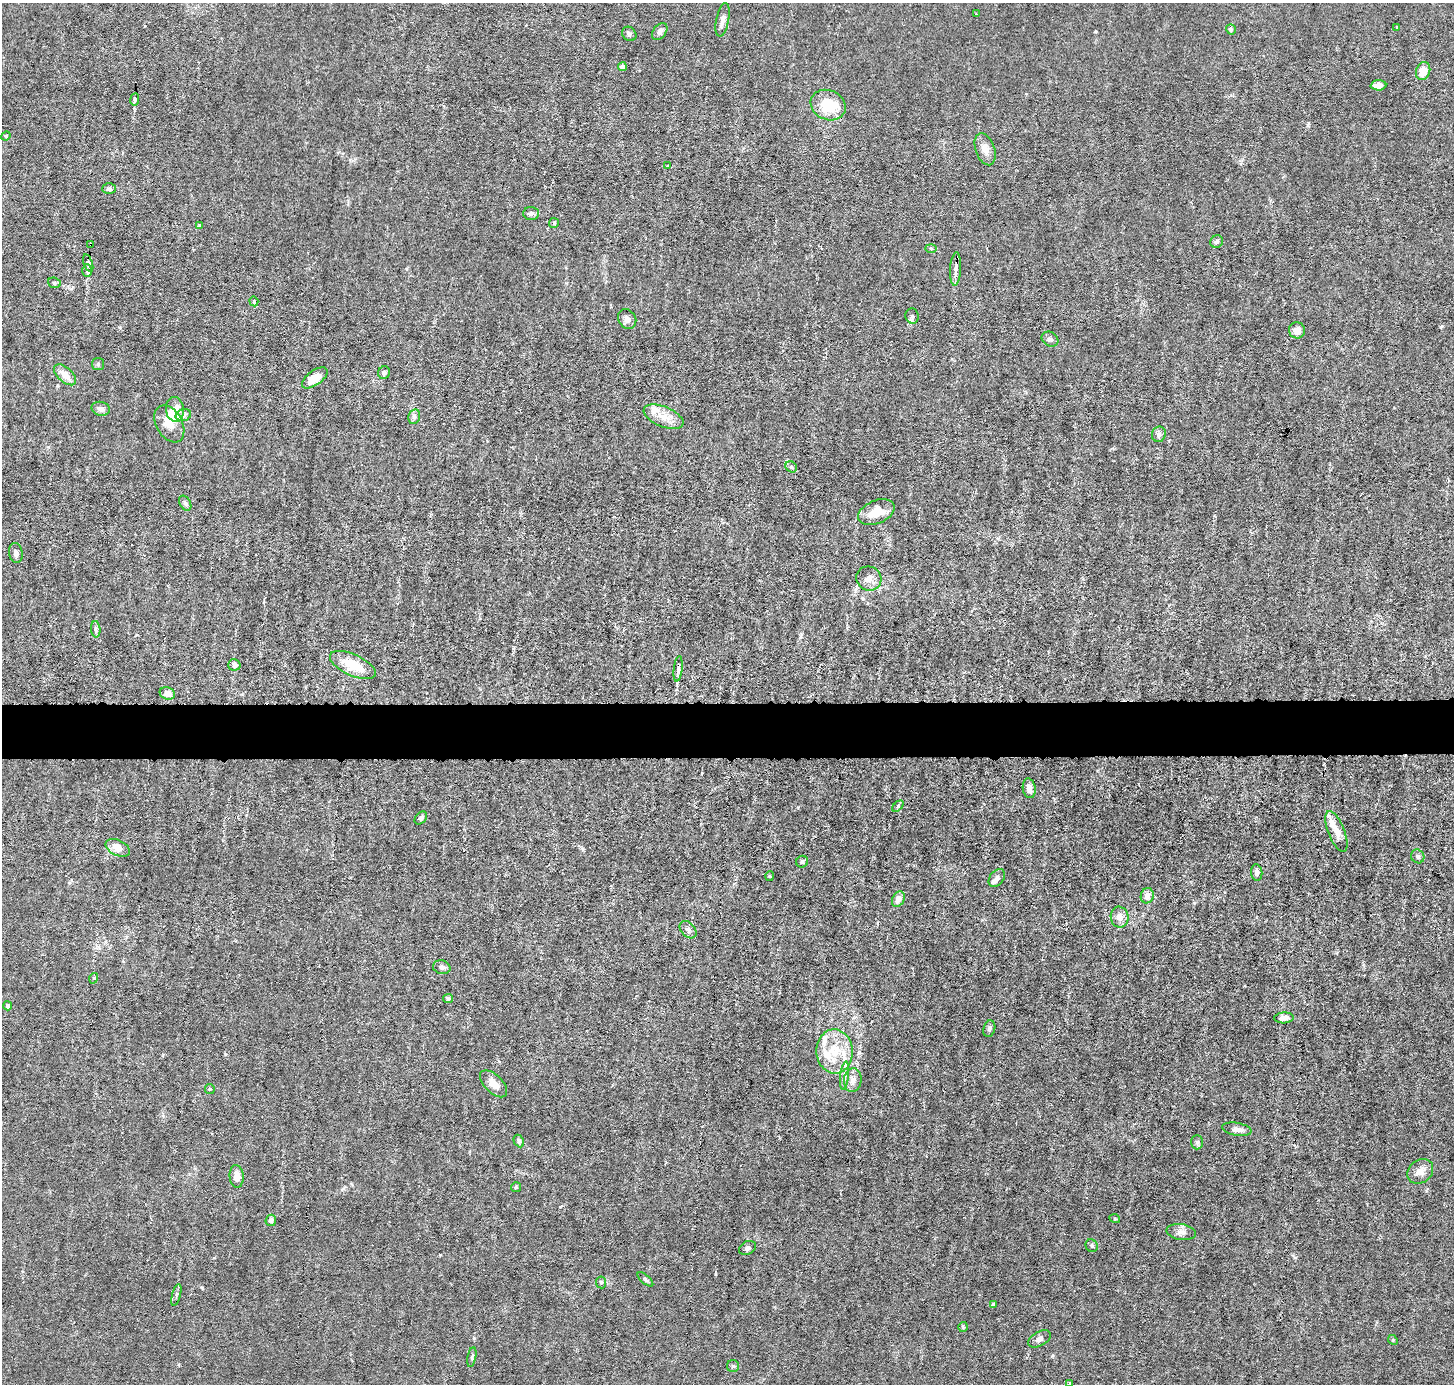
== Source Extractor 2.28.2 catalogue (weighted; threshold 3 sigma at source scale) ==
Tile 5 of 3 x 3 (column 2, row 2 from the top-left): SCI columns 1452-2903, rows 1520-2901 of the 4354 x 4384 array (HDU 1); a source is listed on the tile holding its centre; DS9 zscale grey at full resolution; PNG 1456 x 1386 px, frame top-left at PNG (2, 3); each listed source drawn as its Kron ellipse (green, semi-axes under 4 px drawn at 4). Shown black and unused: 4% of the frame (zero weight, under 3 of 6 exposures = <1% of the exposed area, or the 3 px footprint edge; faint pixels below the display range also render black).
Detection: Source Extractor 2.28.2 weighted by HDU 2 'WHT'; one run over the whole footprint, this tile lists its part. Background 0.0122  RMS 0.0027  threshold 0.0111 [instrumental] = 3 sigma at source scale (4.09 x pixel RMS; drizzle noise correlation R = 1.36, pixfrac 0.8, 0.05/0.05 arcsec/px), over >= 5 px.
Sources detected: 107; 1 inside a brighter object's white glare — neither listed nor drawn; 9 inside a brighter listed object's ellipse — not listed separately; the other 97 listed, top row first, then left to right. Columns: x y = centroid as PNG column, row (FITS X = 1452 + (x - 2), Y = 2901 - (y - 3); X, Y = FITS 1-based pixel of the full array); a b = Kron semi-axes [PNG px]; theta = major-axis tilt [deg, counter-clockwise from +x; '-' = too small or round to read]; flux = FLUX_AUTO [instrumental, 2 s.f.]
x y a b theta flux
976 14 2 2 - 0.22
723 20 17 6 78 1.7
1397 27 3 2 - 0.36
1231 29 5 4 - 0.52
660 32 9 6 52 1.1
629 34 8 6 -43 0.72
622 67 4 4 - 1.7
1423 71 9 7 69 3.5
1378 85 8 5 3 1.8
135 99 6 3 83 0.57
828 105 18 14 -24 10
6 136 5 4 - 0.27
985 149 17 9 -70 2.3
668 166 4 4 - 0.4
109 189 7 5 0 0.68
531 213 8 6 -3 0.74
554 223 5 5 - 0.33
200 226 4 3 - 0.42
1217 242 6 6 - 0.53
91 244 4 2 - 0.34
931 248 5 3 - 0.3
88 263 9 4 -71 0.75
956 269 16 5 87 1.4
87 271 6 5 - 0.48
54 283 6 5 - 0.47
254 301 5 4 - 0.38
912 316 7 6 - 0.72
627 319 10 8 -57 1.2
1297 330 8 8 - 2
1050 339 9 7 -32 0.81
98 364 6 6 - 0.44
384 373 6 6 - 0.71
65 375 13 7 -42 2.6
315 378 15 7 36 4
101 409 9 7 -14 1.2
175 409 12 9 -83 3.2
183 415 8 5 16 0.77
414 417 7 5 76 0.73
664 417 21 10 -23 3.5
169 424 20 13 -61 3.4
1159 434 8 7 - 0.75
791 467 6 5 - 0.52
185 503 8 5 -60 0.64
876 512 19 11 23 5.2
16 553 10 6 -82 0.99
869 578 13 12 - 2.6
96 629 8 4 -86 0.55
234 665 6 5 - 1.1
353 665 25 10 -24 6.4
678 669 13 4 84 1.2
167 693 8 6 -21 2
1029 788 10 6 -82 1.4
898 806 7 4 46 0.44
421 818 7 5 48 0.62
1336 832 22 8 -69 2.4
118 848 13 7 -26 2.8
1418 856 7 6 - 0.7
802 862 6 5 - 0.57
1257 873 8 5 -83 0.83
770 876 5 4 - 0.27
997 878 10 7 50 0.97
1147 896 8 6 72 1.8
898 899 8 6 61 1.6
1120 917 10 9 - 2.1
688 930 10 7 -48 0.82
442 967 9 7 -14 0.88
94 978 5 3 - 0.29
448 999 5 4 - 0.49
7 1006 4 4 - 0.54
1284 1018 10 5 3 1.3
989 1029 8 6 73 0.74
835 1051 22 18 -87 8.3
845 1076 14 4 84 1.1
853 1080 12 9 84 1.8
493 1084 17 9 -45 2.3
210 1089 5 4 - 0.34
1237 1129 15 6 -10 1.4
519 1141 6 4 -63 0.54
1197 1142 7 6 - 0.61
1420 1171 14 11 38 2.1
237 1176 11 7 -86 2.2
516 1187 5 5 - 0.34
1115 1219 5 3 - 0.22
271 1220 6 5 - 1
1181 1232 15 8 -8 1.4
1092 1246 6 6 - 0.52
747 1248 9 6 30 0.73
645 1279 9 4 -41 0.47
601 1282 6 5 - 0.44
176 1295 11 2 75 0.5
993 1305 4 4 - 0.65
963 1327 5 5 - 0.31
1039 1339 12 7 29 1
1393 1340 5 4 - 0.31
472 1357 10 4 80 0.46
733 1366 6 6 - 0.4
1069 1383 4 4 - 0.28
Overlapping masked pixels (flux is a lower limit): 2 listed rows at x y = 91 244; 678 669
Unlisted compact peaks at least as high as the median listed source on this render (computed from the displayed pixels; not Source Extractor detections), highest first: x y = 202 1288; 798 807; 1052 1356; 1441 327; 225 1054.